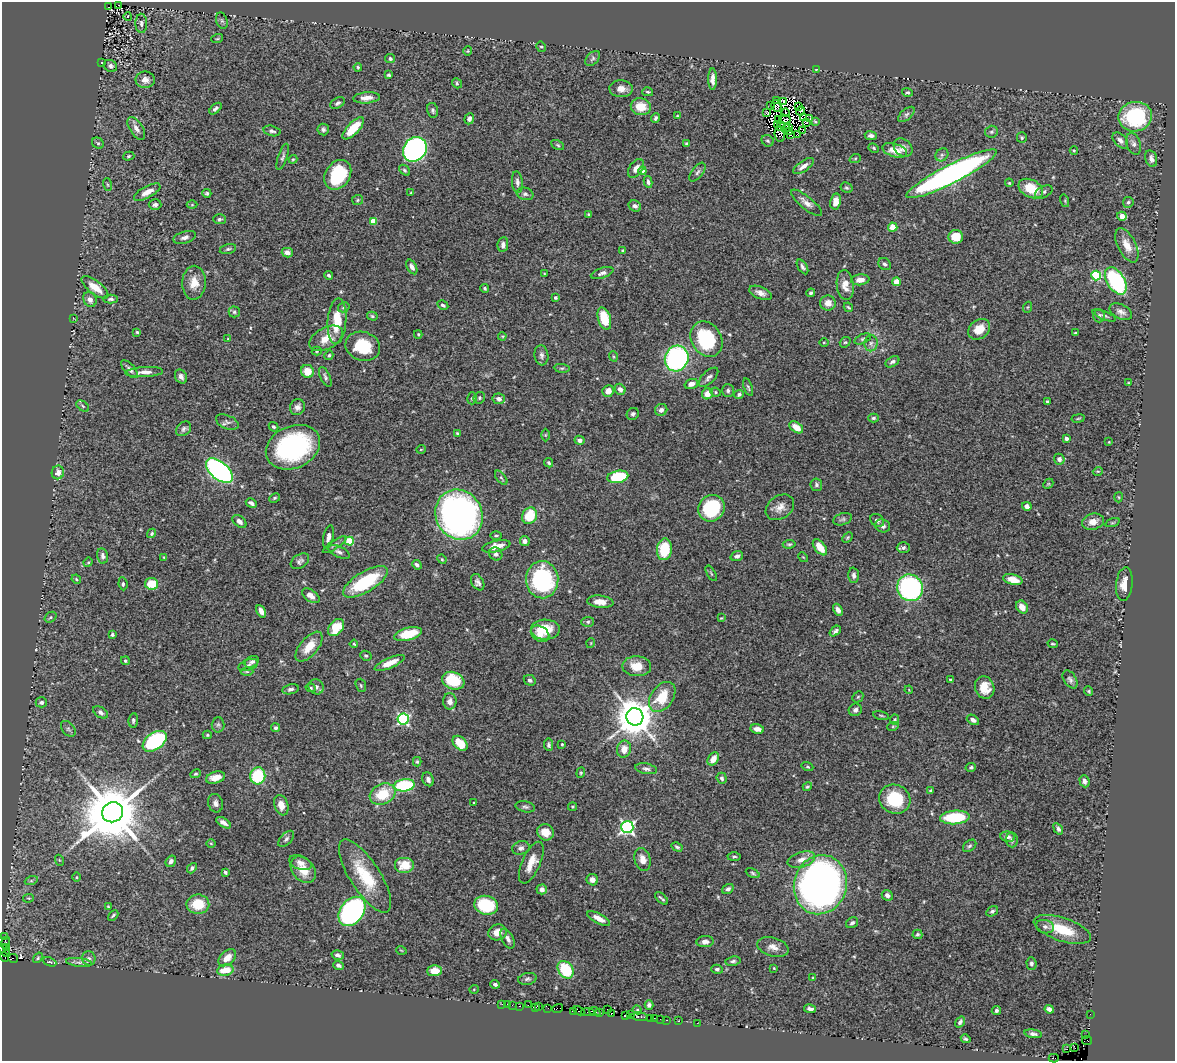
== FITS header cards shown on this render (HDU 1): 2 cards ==
NAXIS1  =                 1173
NAXIS2  =                 1059

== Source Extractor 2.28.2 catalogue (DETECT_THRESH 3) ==
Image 1173 x 1059 px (HDU 1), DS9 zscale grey, 1 PNG px = 1 image px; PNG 1177 x 1063 px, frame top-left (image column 1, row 1059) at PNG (2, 2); each listed source drawn as its Kron ellipse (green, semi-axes under 4 px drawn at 4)
Background 0.947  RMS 0.042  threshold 0.126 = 3 sigma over >= 5 px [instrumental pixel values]
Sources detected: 466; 11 with non-positive FLUX_AUTO (blend fragments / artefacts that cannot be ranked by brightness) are neither listed nor drawn; the other 455 listed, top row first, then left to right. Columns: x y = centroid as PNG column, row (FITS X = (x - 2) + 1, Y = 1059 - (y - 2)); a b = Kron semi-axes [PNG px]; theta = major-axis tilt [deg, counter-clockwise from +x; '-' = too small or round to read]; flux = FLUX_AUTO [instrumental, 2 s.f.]
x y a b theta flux
118 5 2 2 - 14
108 7 3 2 - 40
128 17 4 4 - 7.5
222 21 8 5 -71 6.2
141 23 9 6 -87 8.5
217 39 6 3 18 3.7
541 47 5 4 - 4.4
468 51 5 4 - 2.9
593 58 9 5 46 6.6
390 59 5 4 - 5.7
102 63 4 2 - 1.8
110 66 7 5 -34 7.3
358 67 4 3 - 3.6
817 69 3 2 - 22
389 75 4 3 - 4.4
712 79 11 4 -90 17
145 80 10 8 -1 19
457 83 5 4 - 4.2
621 89 12 8 -2 23
648 92 5 4 - 4.3
907 92 5 4 - 5.5
367 98 13 5 4 21
776 100 3 2 - 1.2
784 101 3 2 - 1.2
337 103 8 5 28 6.7
771 106 3 2 - 8.1
776 106 6 4 -59 15
641 107 10 8 -13 48
798 107 3 2 - 8.8
215 109 7 4 43 7.1
433 110 7 5 -78 5.7
800 111 4 2 - 5.9
766 112 3 2 - 3.6
785 113 4 2 - 9.1
906 114 10 5 41 7.7
677 116 4 4 - 2.5
1135 117 17 15 10 250
656 118 5 3 - 5.3
804 118 3 2 - 1.7
810 118 3 2 - 2.1
469 119 6 5 - 9.2
785 119 6 3 -15 3.1
778 120 3 2 - 4.1
815 122 4 2 - 2.9
806 123 4 2 - 4.3
777 124 2 2 - 5.3
781 127 3 3 - 2.2
788 127 4 3 - 7.6
136 128 13 6 -57 15
353 128 14 6 46 70
786 129 4 2 - 3.5
323 130 6 5 - 7.5
272 131 8 5 -14 7.5
790 131 3 2 - 4
803 131 3 2 - 4
992 132 7 6 - 6.1
780 134 8 5 -83 0.68
797 134 3 2 - 11
790 135 3 2 - 1.5
871 136 6 4 -7 8.3
1022 138 5 5 - 4
1120 140 9 6 -46 12
768 141 6 5 - 5.2
98 143 6 5 - 5
687 144 3 3 - 5.8
1133 144 11 7 -70 11
558 145 7 4 -28 4.5
874 148 5 3 - 3.3
903 148 10 8 -42 16
415 149 13 11 52 1000
895 150 13 6 -17 35
1074 150 4 3 - 2.8
942 155 7 6 - 7.8
129 156 6 4 17 4.4
283 157 14 4 71 7.7
1151 158 9 5 -76 13
293 159 4 4 - 3.3
855 159 6 3 20 3.2
803 166 12 5 34 16
636 168 10 6 54 16
405 170 6 4 -41 5.1
642 171 4 4 - 36
697 172 11 5 53 8.4
951 174 50 9 27 1100
338 175 16 12 56 190
517 182 11 5 -84 10
648 182 6 4 -79 6.9
1009 183 4 3 - 2.9
108 185 6 3 -71 2.9
847 188 6 5 - 5.1
1031 189 13 8 -26 61
147 192 14 6 28 29
1044 192 9 5 29 6.5
207 193 4 4 - 4.2
411 193 3 3 - 3
525 194 8 6 -18 7
358 200 5 5 - 3.8
1065 201 6 4 -73 3.7
836 202 8 5 79 26
1128 202 5 5 - 5.5
806 203 19 6 -39 19
155 205 6 5 - 8.6
192 205 5 3 - 2.9
635 206 6 5 - 9.1
589 214 4 3 - 3.5
1122 216 4 4 - 23
219 219 6 5 - 5.4
373 221 4 4 - 64
893 227 4 4 - 35
185 237 11 6 17 12
956 237 7 6 - 49
503 245 7 5 82 12
1127 245 18 9 -63 34
228 249 8 5 15 6.2
623 251 4 3 - 4.4
287 253 5 4 - 17
885 264 7 5 -41 7.9
412 267 8 4 -62 11
803 267 8 4 -58 7.9
602 273 12 5 18 10
544 274 4 2 - 2.2
329 275 4 3 - 6.2
1096 276 5 5 - 200
860 280 9 5 6 22
1116 281 15 9 -58 270
896 282 4 4 - 52
194 283 17 12 87 40
845 285 15 8 -83 28
95 287 16 6 -38 40
485 289 4 3 - 4
760 293 12 6 -23 15
811 293 4 4 - 5.5
555 297 4 3 - 6
90 299 8 6 -63 14
111 299 7 4 0 5.9
828 303 7 7 - 22
443 305 6 4 -29 6.1
344 307 6 5 - 5.6
848 307 5 2 - 3.5
1028 307 5 3 - 3
234 312 5 5 - 5
1121 312 12 7 -27 14
1104 315 12 4 -22 7.4
372 316 5 4 - 4.5
1099 316 6 5 - 6.4
73 318 3 2 - 1.8
604 319 11 6 -72 79
337 321 23 9 86 81
979 329 12 9 40 42
137 332 4 4 - 3.4
1075 333 4 3 - 3.4
418 334 4 3 - 3.1
502 336 4 3 - 2.6
326 338 18 10 28 42
228 339 3 3 - 2
707 339 19 15 -57 200
863 339 8 4 25 5.7
824 342 5 3 - 2.7
845 342 6 5 - 4.4
871 343 8 6 87 9.7
363 346 18 14 -18 100
317 351 5 4 - 3.6
329 355 5 4 - 4.6
541 355 10 7 -83 9.7
613 356 5 3 - 3
677 358 13 11 66 580
892 362 7 5 31 7.5
562 368 8 4 -7 5.5
129 369 11 5 -49 11
307 371 6 6 - 39
144 372 19 5 3 19
181 377 7 5 -60 11
325 377 10 5 -65 7.3
709 377 12 6 44 11
1128 383 3 2 - 1.9
691 384 7 5 18 18
748 387 9 4 -72 4.8
620 389 6 5 - 13
728 390 6 6 - 6.2
608 391 6 5 - 20
716 392 5 4 - 4.3
707 394 5 5 - 28
739 394 5 4 - 6.2
472 398 6 4 74 5
479 398 6 5 - 4.9
499 399 6 5 - 13
1047 402 4 3 - 5.3
83 406 7 4 -38 5.8
297 407 8 7 - 14
661 410 6 6 - 11
633 414 6 5 - 6.6
873 418 5 4 - 4.8
1078 418 7 3 9 3.2
227 422 12 6 -23 11
274 427 5 4 - 4.7
796 427 8 5 -37 35
184 429 8 6 42 7.9
457 433 3 3 - 3.5
545 435 6 4 89 3
1066 438 4 3 - 13
579 440 5 4 - 12
1109 442 4 3 - 2.1
293 447 28 21 24 440
421 449 5 3 - 2.1
1059 459 5 5 - 11
549 463 5 4 - 4.7
219 471 16 8 -40 790
1098 471 5 3 - 2.6
58 472 7 6 - 16
618 477 10 6 11 150
501 478 8 4 -52 5.6
1048 484 6 4 43 3.6
816 485 6 5 - 7.2
1119 497 5 3 - 2.6
275 498 6 4 27 3.9
251 503 6 3 -29 8.9
1027 506 5 4 - 13
780 507 15 11 35 25
711 508 14 12 43 220
459 515 26 23 -61 1200
530 516 8 7 - 83
842 519 10 5 17 7.4
877 520 7 6 - 8.6
239 521 8 5 -40 10
1093 522 11 8 13 28
1112 523 7 3 19 3.2
883 526 7 6 - 10
152 533 5 4 - 4.5
496 536 5 3 - 3.3
328 537 11 5 78 15
848 537 6 4 46 3.3
349 541 4 4 - 110
525 541 5 5 - 9.8
789 544 6 4 7 4.5
335 545 14 3 33 6.8
496 546 14 5 12 30
820 547 9 5 -52 44
903 548 6 5 - 8.3
664 549 11 7 84 100
339 552 12 5 -25 10
496 554 7 6 - 8.6
103 556 7 5 -78 8.9
737 556 6 4 20 9.7
164 557 4 3 - 3
803 557 5 4 - 2.7
442 559 5 4 - 3.3
300 561 10 6 34 8.6
88 562 5 4 - 3.4
417 565 5 3 - 6.6
711 573 8 3 -61 3.5
854 575 7 5 -87 8.4
76 579 5 4 - 3.8
542 580 19 16 -87 350
1013 580 10 5 -13 32
365 582 25 10 31 180
478 582 9 6 -60 10
123 584 6 4 -84 5.1
151 584 6 5 - 62
1124 584 17 8 85 33
910 588 13 12 - 610
311 596 10 5 -36 20
600 602 13 6 -6 28
1022 607 7 5 -54 26
838 610 6 4 -61 13
261 611 7 4 -61 17
50 617 6 5 - 4.1
721 618 4 3 - 2.1
588 622 6 5 - 5.1
336 628 10 6 49 76
545 630 14 10 -2 75
835 631 6 4 39 7.2
408 634 14 6 15 88
540 634 10 7 -33 26
112 635 4 3 - 4.1
591 643 5 3 - 2.3
354 644 4 2 - 2.8
1053 644 5 3 - 3.6
309 647 18 9 50 44
366 656 6 4 -26 4.5
125 661 4 4 - 5
252 662 7 5 25 8.6
390 663 16 5 23 35
248 665 10 5 20 8.1
637 666 14 10 -2 43
247 672 6 4 0 4.4
950 679 3 2 - 2.8
1070 679 10 6 -58 8.7
530 680 6 5 - 7.9
453 681 11 8 -22 110
361 685 7 5 -70 4.6
316 687 8 7 - 11
985 687 11 9 -73 43
311 688 5 4 - 3.8
291 689 8 5 12 7.6
909 690 4 3 - 2.1
1089 691 5 4 - 3.3
662 697 17 11 54 82
858 697 6 5 - 3.7
450 701 8 6 90 15
41 702 6 5 - 7.2
855 710 7 6 - 9.7
101 712 8 5 -34 7.8
881 715 8 3 -11 3.4
635 717 8 8 - 8600
403 719 5 5 - 400
133 720 7 4 85 5.4
895 720 5 4 - 3.7
973 720 6 4 -30 10
218 725 7 6 - 6.8
893 726 6 4 19 3.2
276 728 4 4 - 7.2
68 729 9 6 -50 7.5
757 729 7 4 -11 13
207 735 4 4 - 3.7
155 741 13 8 36 330
460 743 9 6 -45 53
562 744 4 3 - 3.2
549 745 6 4 -84 5.8
624 749 8 7 - 29
713 759 7 5 56 25
417 762 5 4 - 4.3
807 767 6 4 -19 3.5
971 767 5 4 - 5.8
646 769 11 5 -11 8.4
581 773 5 4 - 3.5
195 774 5 4 - 4.2
258 776 8 7 - 140
215 778 10 5 17 35
722 778 5 5 - 6.2
428 779 7 5 -66 11
1084 781 6 5 - 10
404 785 10 6 7 180
807 787 5 4 - 4.1
931 790 4 3 - 3.2
383 794 13 10 25 88
895 799 16 14 -26 130
474 802 2 2 - 1.9
215 803 9 7 -73 12
281 805 10 7 -71 25
525 807 10 5 -12 7.5
572 807 4 3 - 3.2
113 812 11 10 - 26000
955 817 15 7 3 160
224 823 8 4 -32 12
627 827 6 6 - 660
1058 829 6 4 -55 8.3
545 832 8 8 - 30
1008 837 7 5 -9 10
286 839 10 5 46 8.6
1012 840 7 6 - 8.1
211 843 5 3 - 2.6
970 846 7 5 39 6.2
677 847 6 3 -29 4.9
521 848 9 6 20 9.4
734 857 6 3 2 4.7
643 859 12 8 -74 22
59 860 5 3 - 2.8
801 860 14 7 16 26
171 861 6 4 58 10
300 863 11 7 -20 15
531 863 22 9 66 38
405 865 10 8 0 51
192 868 6 4 48 6
303 870 15 10 -50 47
225 872 3 3 - 5.6
753 873 7 4 -26 4.7
365 876 42 15 -57 120
76 877 4 3 - 2.7
592 880 6 5 - 14
31 881 6 4 18 4.9
820 885 30 26 74 1800
542 889 5 5 - 14
728 889 6 4 35 8.2
887 895 6 5 - 11
29 898 5 4 - 2.8
661 898 8 2 -41 4.7
198 904 11 9 -3 76
486 905 12 9 -13 180
108 907 4 3 - 2.9
352 911 16 11 52 580
992 911 6 4 34 6.1
113 915 6 3 43 4.2
599 919 12 5 -28 23
852 923 6 5 - 6.9
1045 927 9 6 -14 10
1062 929 30 11 -18 91
497 932 9 8 - 24
917 934 5 5 - 4.6
3 937 3 2 - 1.9
508 939 11 5 -61 13
705 942 8 5 5 16
5 943 6 3 68 17
7 947 3 2 - 2.1
773 947 16 9 -16 22
4 950 8 3 -52 16
401 950 5 3 - 2.1
338 955 6 4 -16 10
4 957 5 2 - 16
13 958 5 3 - 8.3
38 958 6 4 53 4.1
89 958 7 6 - 8.2
227 958 10 6 42 30
733 961 7 4 9 6.9
50 962 7 4 -23 3.9
79 962 13 4 -6 8.9
1031 964 6 5 - 6.2
338 965 5 4 - 7.3
774 968 3 3 - 2.2
717 969 5 4 - 5.8
225 970 8 5 11 51
566 970 9 7 -56 120
435 971 7 5 3 36
813 978 4 2 - 2.3
527 979 9 6 10 6.9
495 984 4 3 - 6.8
474 989 5 3 - 2.1
502 1004 3 2 - 8.3
507 1004 2 2 - 6.9
512 1005 2 2 - 7.6
528 1005 2 2 - 4.3
649 1005 4 4 - 9.1
519 1006 2 2 - 2.3
535 1007 3 2 - 14
539 1007 2 2 - 3.6
548 1008 3 2 - 8.6
557 1008 6 3 15 5.8
607 1009 2 2 - 9.8
810 1009 6 3 -9 7.7
1049 1009 4 4 - 12
637 1010 5 4 - 3.3
996 1010 5 4 - 5.7
573 1011 4 2 - 6
579 1011 6 3 -30 1.8
588 1012 6 2 1 74
595 1012 6 3 -22 86
600 1012 4 3 - 43
611 1014 3 3 - 18
1090 1014 2 2 - 8.3
631 1015 2 2 - 8.3
626 1016 3 2 - 31
639 1017 8 3 -6 56
650 1018 2 2 - 6.8
654 1018 2 2 - 2.7
660 1019 2 2 - 4
667 1020 3 2 - 2.1
678 1021 3 2 - 14
960 1022 6 4 56 8.1
697 1023 3 2 - 6
1033 1034 9 4 -9 8.1
1086 1035 2 2 - 12
966 1039 5 4 - 4.1
1087 1041 5 3 - 15
1075 1048 2 2 - 7.1
1067 1049 2 2 - 7.4
1054 1058 5 2 - 22
At the frame edge (FLAGS 8, measured only in part): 3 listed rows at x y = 3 937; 4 950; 4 957
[11 non-positive-flux detections neither listed nor drawn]